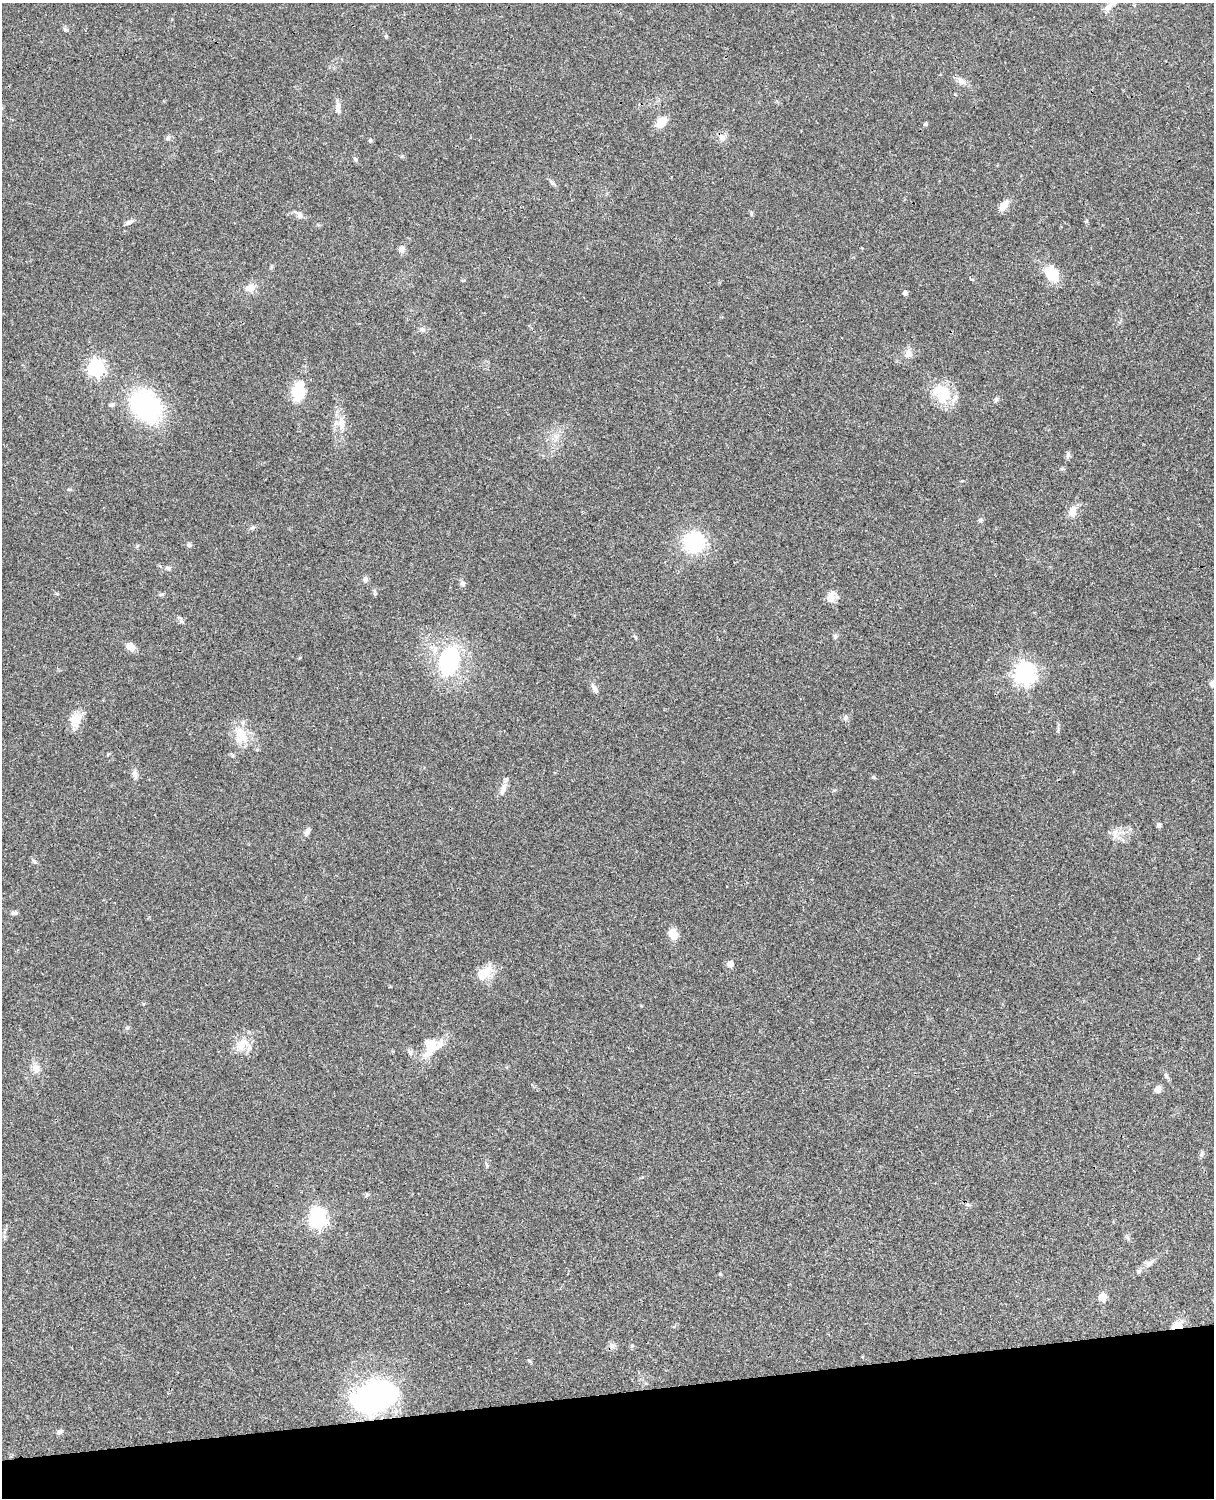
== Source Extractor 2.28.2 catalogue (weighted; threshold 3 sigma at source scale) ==
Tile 10 of 4 x 3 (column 2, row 3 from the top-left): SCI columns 1334-2545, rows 278-1773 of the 5089 x 4929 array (HDU 1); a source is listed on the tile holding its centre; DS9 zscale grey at full resolution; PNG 1216 x 1500 px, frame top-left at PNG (2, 3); no overlay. Shown black and unused: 7% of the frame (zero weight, under 3 of 4 exposures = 6% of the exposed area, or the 3 px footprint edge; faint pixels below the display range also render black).
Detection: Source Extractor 2.28.2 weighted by HDU 2 'WHT'; one run over the whole footprint, this tile lists its part. Background 0.0781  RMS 0.006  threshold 0.0269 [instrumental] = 3 sigma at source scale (4.5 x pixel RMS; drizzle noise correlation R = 1.50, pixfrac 1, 0.05/0.05 arcsec/px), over >= 5 px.
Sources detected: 88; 3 inside a brighter listed object's ellipse — not listed separately; the other 85 listed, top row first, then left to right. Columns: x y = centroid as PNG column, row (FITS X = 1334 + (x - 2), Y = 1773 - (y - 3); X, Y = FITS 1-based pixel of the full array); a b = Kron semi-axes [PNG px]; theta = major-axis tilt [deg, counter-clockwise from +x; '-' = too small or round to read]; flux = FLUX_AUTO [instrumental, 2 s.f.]
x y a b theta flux
65 30 6 5 - 0.96
386 36 5 5 - 0.65
961 81 14 8 -33 3.4
338 108 17 7 -86 3.5
661 122 12 8 47 8.8
926 124 6 4 -90 0.74
722 137 11 9 -66 3.1
168 138 8 6 36 1.4
370 141 5 4 - 0.87
355 159 6 4 -47 0.84
1004 206 14 8 57 5
751 213 7 3 -90 0.78
299 214 13 7 -43 2.8
129 222 13 5 26 2.2
401 249 8 7 - 3
1051 273 18 13 -47 16
250 288 11 9 19 5.4
905 293 4 4 - 2.5
422 329 8 6 -32 1.7
908 354 11 10 - 3.6
96 368 7 6 - 180
298 391 21 13 80 20
942 394 26 19 -68 20
996 399 7 5 58 1.2
111 405 8 5 -6 1.3
146 406 28 22 -45 93
341 423 19 11 -85 7.6
1068 455 10 5 75 1.5
69 490 7 3 -9 0.71
1072 512 14 10 -90 5.4
980 520 5 5 - 1.1
252 528 8 4 30 1.1
694 542 19 18 - 45
189 545 7 5 -12 1.2
168 568 9 6 1 1.7
365 579 7 6 - 1.9
462 583 8 6 -63 1.7
161 594 7 4 9 0.92
830 598 13 10 72 5.3
181 621 7 5 -85 1.4
835 636 7 5 60 1.2
635 637 7 3 -53 0.78
130 647 10 7 -22 4.7
434 648 14 8 -35 4.6
449 661 29 17 77 66
1025 673 8 7 - 350
1212 684 7 7 - 2.6
595 689 13 6 -57 2.7
846 718 8 6 54 1.6
75 720 20 14 72 8.2
1058 730 6 4 72 0.84
241 735 22 17 -83 13
257 750 5 4 - 0.72
108 754 5 3 - 0.61
135 774 14 6 -79 2.4
873 777 6 5 - 0.79
503 789 17 8 72 4
1158 825 6 5 - 1.2
307 831 11 5 61 2.5
1115 833 18 5 89 3
34 862 9 5 -45 1.3
14 913 8 5 6 1.5
673 934 12 8 -68 7.5
730 964 5 5 - 6.9
486 971 22 14 33 8.9
127 1028 6 4 42 0.88
430 1043 23 11 -3 8.2
242 1044 21 15 41 9.4
410 1052 9 6 -69 1.7
36 1068 13 9 -63 4.5
1166 1075 8 5 -63 1.3
1158 1089 6 5 - 4.5
1202 1154 8 4 81 1.1
486 1165 8 4 -80 0.99
318 1218 7 6 - 220
1127 1237 6 5 - 1.1
1149 1263 13 7 33 2.8
1139 1271 7 5 22 1.3
720 1274 5 4 - 0.57
1102 1297 5 5 - 17
1177 1325 17 9 23 5
632 1346 6 4 1 0.71
529 1360 6 4 -2 0.69
375 1397 39 26 24 130
59 1432 9 5 22 1.6
Overlapping masked pixels (flux is a lower limit): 2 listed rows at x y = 1177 1325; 375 1397
Isophote crosses this tile's border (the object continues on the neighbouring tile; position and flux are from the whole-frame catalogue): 1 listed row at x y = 1212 684
Unlisted compact peaks at least as high as the median listed source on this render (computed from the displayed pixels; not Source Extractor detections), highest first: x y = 402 156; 962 481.